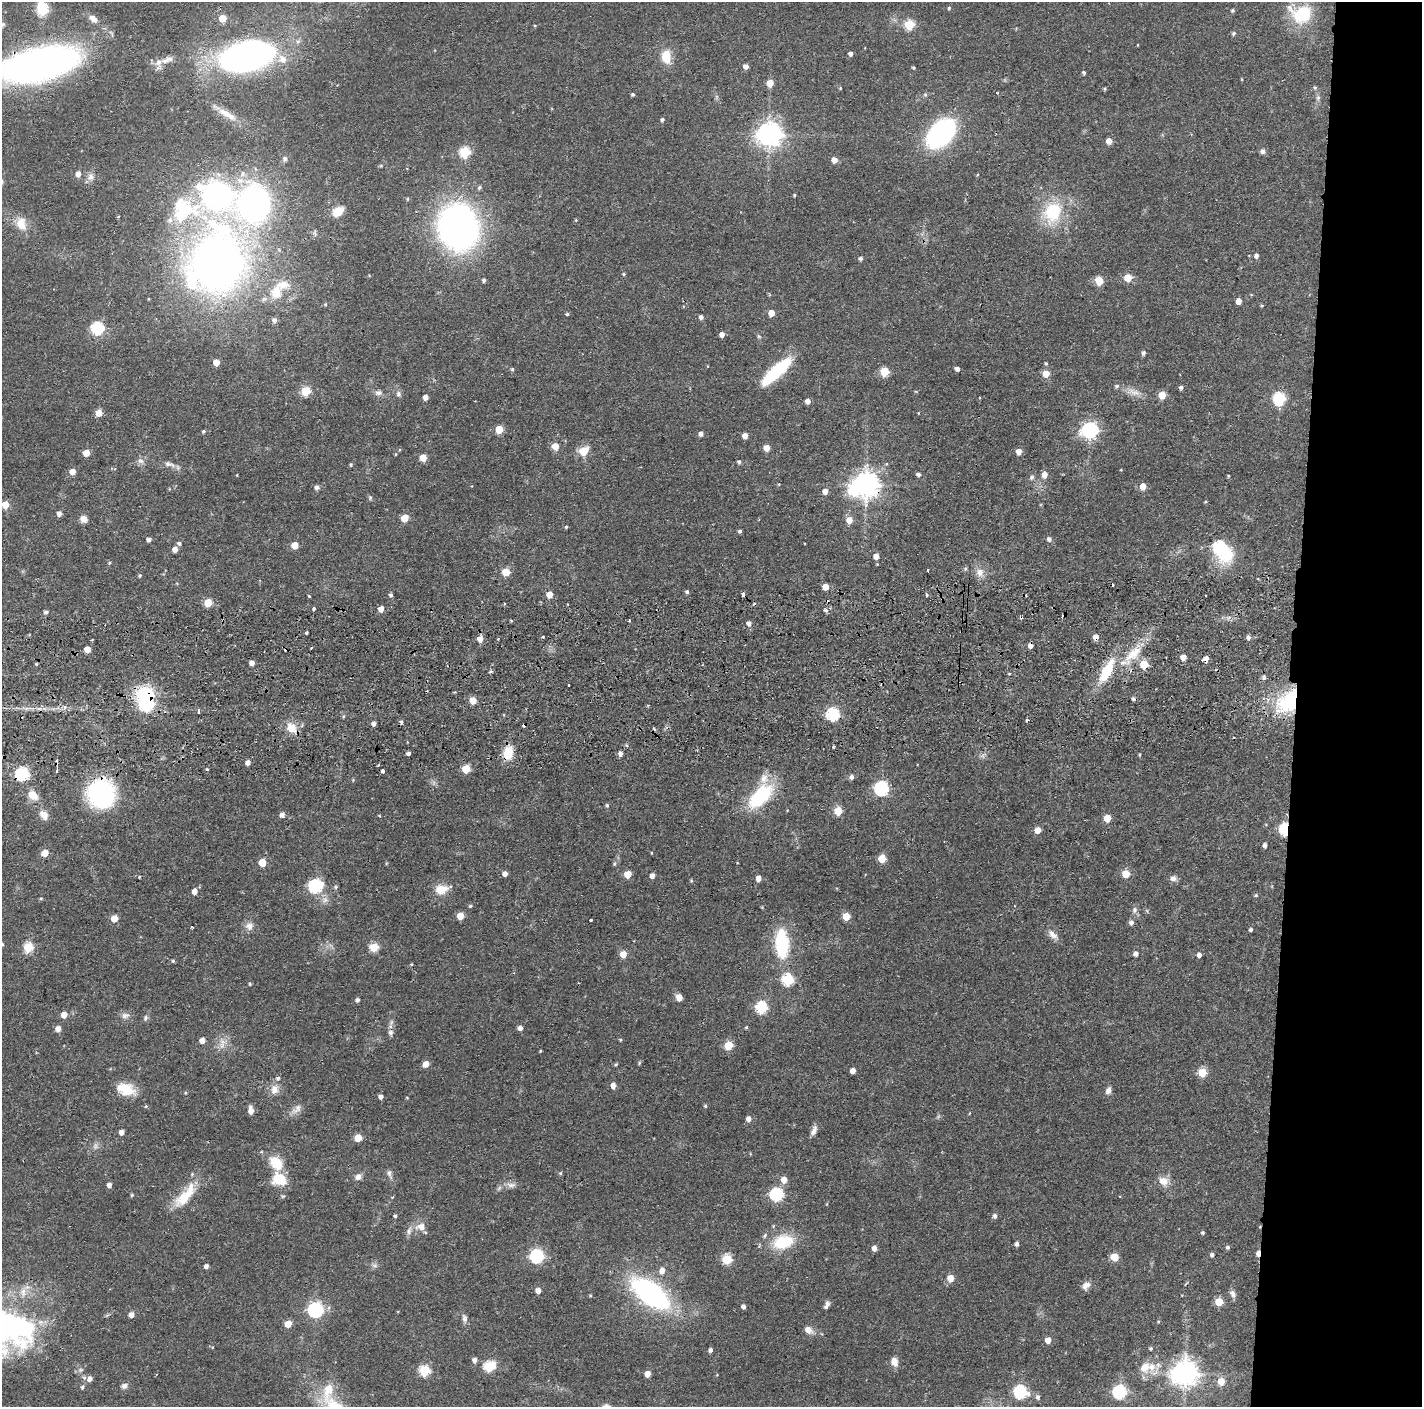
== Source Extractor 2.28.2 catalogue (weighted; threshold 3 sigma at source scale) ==
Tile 6 of 3 x 3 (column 3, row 2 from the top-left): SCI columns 2842-4261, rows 1495-2899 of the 4264 x 4394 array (HDU 1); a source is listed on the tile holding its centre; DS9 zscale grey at full resolution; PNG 1424 x 1409 px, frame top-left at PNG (2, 2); no overlay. Shown black and unused: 9% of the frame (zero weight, under 2 of 3 exposures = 3% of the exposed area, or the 3 px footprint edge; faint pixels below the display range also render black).
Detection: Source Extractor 2.28.2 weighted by HDU 2 'WHT'; one run over the whole footprint, this tile lists its part. Background 0.0456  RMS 0.0065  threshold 0.0294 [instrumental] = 3 sigma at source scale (4.5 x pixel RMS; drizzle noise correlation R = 1.50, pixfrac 1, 0.05/0.05 arcsec/px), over >= 5 px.
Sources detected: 379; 1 too faint to see at this stretch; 2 inside a brighter object's white glare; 21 cosmic-ray / hot-pixel residue — not listed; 12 inside a brighter listed object's ellipse — not listed separately; the other 343 listed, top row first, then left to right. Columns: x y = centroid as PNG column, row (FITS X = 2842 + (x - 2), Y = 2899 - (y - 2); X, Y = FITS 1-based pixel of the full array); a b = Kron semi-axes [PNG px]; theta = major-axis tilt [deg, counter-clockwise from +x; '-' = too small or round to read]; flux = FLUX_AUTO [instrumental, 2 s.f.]
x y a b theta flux
949 8 4 4 - 0.82
42 10 8 6 -84 41
1233 10 4 4 - 1.1
1302 14 25 19 -8 36
222 18 5 5 - 12
93 19 13 8 -39 4.8
909 24 5 5 - 36
2 25 9 6 46 2
535 26 4 3 - 0.53
1234 33 5 4 - 1.3
1137 45 3 2 - 0.59
850 53 4 4 - 2.7
247 56 39 21 12 280
666 57 18 11 -84 11
168 59 20 8 21 5.7
283 59 11 10 - 6.5
39 64 61 24 13 400
746 66 5 5 - 3.3
913 68 3 3 - 0.8
1084 73 4 3 - 1.1
770 83 5 5 - 8.7
1105 88 4 3 - 0.89
1315 88 5 5 - 0.91
632 94 4 4 - 1.1
1318 98 7 5 69 1.7
227 114 31 8 -31 9.4
662 120 5 4 - 1.2
941 133 23 15 46 140
769 134 8 8 - 630
1191 134 3 3 - 0.53
1109 141 5 5 - 5.3
1262 151 7 6 - 2
465 152 6 5 - 45
285 159 6 5 - 1.9
834 160 6 5 - 4.7
381 166 6 4 0 0.75
78 174 6 5 - 3.7
90 177 11 9 52 3.6
479 187 6 5 - 1.2
217 195 25 22 -25 150
794 195 4 3 - 0.79
254 204 29 24 78 230
184 209 49 35 3 59
338 211 13 9 32 10
1053 212 28 22 63 35
576 220 4 4 - 0.63
21 223 17 13 -82 9.7
458 227 40 34 -73 270
315 233 9 6 -79 1.7
1256 256 5 5 - 2.3
860 258 5 4 - 1.5
216 263 53 43 71 540
623 274 4 3 - 0.89
369 275 4 3 - 0.48
1128 278 5 5 - 16
484 280 4 4 - 1.4
1099 281 5 5 - 22
276 292 22 19 80 18
1238 301 5 5 - 4.7
325 304 5 4 - 0.85
1262 306 4 3 - 0.71
771 313 5 5 - 7.6
567 314 4 3 - 0.97
701 317 5 5 - 2.2
274 320 6 6 - 2.6
97 328 6 6 - 74
722 334 4 4 - 4.1
759 336 6 5 - 1
1143 353 6 5 - 1.5
216 362 5 5 - 7.6
1046 363 5 4 - 0.76
707 366 4 3 - 0.43
512 369 5 4 - 1
957 369 4 4 - 2.4
776 371 32 8 42 61
884 372 5 5 - 26
1046 374 5 5 - 12
1181 387 5 4 - 1.6
306 391 5 5 - 33
1134 392 19 8 -15 5.9
378 393 9 7 8 2.5
399 394 8 7 - 2
1162 395 5 5 - 13
425 397 4 4 - 4.1
1279 398 6 6 - 73
808 401 5 5 - 3.4
99 413 6 5 - 6.2
499 429 5 5 - 15
1090 430 7 7 - 190
203 431 4 4 - 1.1
701 434 5 4 - 2.7
745 436 5 5 - 4.2
555 446 5 5 - 10
767 448 5 5 - 7.6
584 451 12 9 34 9.4
1019 452 5 5 - 5.3
86 453 5 5 - 9.9
396 454 5 3 - 0.56
423 458 5 5 - 12
140 461 9 7 -3 2.6
739 462 5 4 - 1.3
169 464 17 7 -16 3.8
351 464 4 4 - 0.85
72 471 5 5 - 6.5
918 474 5 4 - 2
1045 474 6 5 - 5.6
1228 476 3 3 - 0.68
1032 477 7 5 62 1.5
866 484 10 9 - 710
1143 486 5 5 - 7.5
317 487 5 5 - 2.3
825 491 5 5 - 4.4
370 498 5 5 - 1
1205 502 4 3 - 0.63
5 505 5 5 - 11
59 513 5 4 - 3.1
404 518 5 5 - 14
83 519 9 8 - 3.8
849 520 6 6 - 7.1
566 527 4 3 - 0.78
740 531 4 3 - 1.4
148 539 4 4 - 2.6
1049 539 5 5 - 2.3
179 543 5 4 - 1.5
294 545 5 5 - 11
1219 547 7 7 - 66
175 549 5 4 - 4.5
876 556 5 5 - 4.7
109 562 5 4 - 0.9
928 570 3 3 - 2.3
506 572 6 6 - 14
980 572 13 11 -66 5.4
140 575 5 4 - 0.86
825 587 5 5 - 7.7
687 591 5 4 - 1.3
743 594 4 3 - 4.9
391 595 5 4 - 1.6
549 595 5 5 - 8.3
926 595 3 3 - 5.8
309 596 3 3 - 1.1
208 602 5 5 - 18
504 604 3 3 - 0.72
313 609 3 3 - 3.6
381 609 5 4 - 6.3
826 610 6 5 - 1.7
46 612 5 4 - 1.8
629 621 3 2 - 1.5
749 623 5 5 - 3.1
307 633 3 3 - 3.7
542 636 3 3 - 0.86
1096 637 5 4 - 5.6
1248 637 5 4 - 2.2
480 639 5 5 - 6.3
87 649 5 5 - 8.4
1133 654 31 12 40 17
1183 657 5 4 - 5.7
1206 659 5 4 - 5.2
252 663 4 4 - 3.8
36 664 3 3 - 0.83
1144 664 5 5 - 24
490 671 5 4 - 1
1107 671 33 12 63 23
1009 674 3 3 - 0.7
1264 677 6 5 - 1.8
568 685 3 3 - 1.7
473 700 5 5 - 11
1289 701 30 19 47 53
146 704 7 6 - 100
65 707 6 4 90 1.4
198 712 4 3 - 1.6
833 714 6 6 - 85
1027 720 3 3 - 1.9
374 724 5 4 - 2.5
291 728 17 12 -51 9
833 747 3 3 - 1
408 753 4 3 - 2
508 753 16 11 81 12
620 754 5 5 - 2.8
1139 755 4 3 - 0.71
982 756 8 6 71 1.9
248 763 5 5 - 3.3
378 765 3 2 - 0.82
207 769 4 3 - 0.74
466 769 5 5 - 20
57 771 6 2 85 0.8
382 771 4 4 - 2.4
22 774 6 6 - 87
852 777 6 5 - 2.3
881 788 6 6 - 120
101 794 19 18 - 130
33 795 14 10 -41 7.2
760 797 26 13 46 55
607 805 5 4 - 1.1
838 811 5 5 - 20
44 815 12 8 -51 5.4
282 815 5 4 - 3.1
1107 818 5 5 - 15
1266 825 5 3 - 0.54
1038 830 5 5 - 7.6
1285 830 6 5 - 70
1265 845 5 4 - 2.3
45 853 5 5 - 11
651 853 4 2 - 0.46
882 859 5 5 - 16
262 863 5 5 - 12
614 864 5 5 - 0.97
505 874 5 4 - 3.8
628 874 5 5 - 12
1126 874 5 5 - 16
652 876 5 4 - 3.9
139 877 3 3 - 0.57
758 878 5 4 - 4.9
1173 878 9 7 11 2.8
691 881 5 4 - 0.76
315 886 7 6 - 100
335 887 5 5 - 1
441 889 17 11 14 11
194 891 5 4 - 4.4
1256 895 5 4 - 0.97
41 898 5 4 - 0.78
325 900 10 9 - 3.7
470 906 5 4 - 0.89
1134 910 9 7 81 2.3
460 916 5 5 - 12
846 916 5 5 - 18
114 918 5 5 - 10
591 920 3 3 - 1.3
1131 922 5 5 - 2.3
249 926 12 11 - 4.4
1251 930 5 4 - 1.4
1053 935 17 8 -46 4.6
782 944 24 11 -87 52
28 947 6 5 - 31
374 947 5 5 - 29
623 954 5 5 - 9.1
1136 954 5 5 - 2.8
1199 955 5 4 - 3.1
173 961 5 4 - 0.89
412 964 3 3 - 0.66
788 980 6 6 - 59
578 983 3 2 - 0.43
250 984 4 4 - 0.74
679 997 5 5 - 7.2
357 1000 5 4 - 1.7
761 1008 6 6 - 64
64 1015 5 5 - 6.6
125 1015 11 8 12 3.3
145 1018 8 6 79 1.6
746 1027 5 4 - 0.74
58 1028 6 5 - 4.2
520 1028 5 4 - 3.3
391 1033 8 6 -59 2
621 1040 5 3 - 0.66
202 1041 5 5 - 4.8
729 1045 5 5 - 22
222 1046 10 6 54 3.4
540 1051 3 2 - 0.57
639 1063 5 4 - 0.78
426 1064 6 5 - 5.2
616 1064 6 3 20 0.75
853 1071 4 4 - 5.2
1202 1073 5 5 - 23
613 1086 5 4 - 4.7
126 1089 22 13 -17 15
274 1089 14 11 74 6.1
1108 1090 8 6 67 2.9
186 1093 5 3 - 0.68
381 1097 5 4 - 2.5
407 1098 4 3 - 0.51
146 1106 4 4 - 0.85
705 1106 5 4 - 0.87
296 1109 18 8 42 4.7
251 1110 8 5 -84 6.1
749 1119 5 5 - 4
814 1130 14 6 67 3.3
122 1132 4 4 - 4
358 1138 5 5 - 14
276 1163 19 13 -46 15
560 1173 5 4 - 0.83
389 1174 14 6 -72 2.7
358 1177 8 7 - 3.3
784 1180 6 6 - 6.9
1163 1181 12 10 -26 7
109 1185 5 4 - 2.7
511 1185 16 7 -6 3.8
132 1195 5 4 - 0.77
185 1195 42 13 51 20
777 1195 6 6 - 91
392 1197 5 3 - 0.61
827 1204 5 3 - 0.57
395 1216 4 4 - 1.1
995 1216 5 5 - 2
421 1227 9 7 1 6.3
409 1231 12 7 74 3.1
1203 1233 4 4 - 1.1
783 1242 24 16 19 27
1017 1244 4 4 - 2.1
1228 1247 5 5 - 1.3
874 1248 5 4 - 4
1258 1253 6 4 85 3.5
1212 1255 4 4 - 1.5
537 1256 6 6 - 99
1115 1257 5 5 - 16
727 1259 5 5 - 39
375 1265 9 4 -1 1.7
206 1266 4 4 - 2.4
662 1271 6 6 - 4.7
950 1278 5 5 - 9
1086 1285 12 9 46 3.7
23 1291 12 9 88 5.2
538 1291 4 4 - 4.7
650 1293 37 18 -37 130
1233 1294 10 6 -63 2.9
590 1295 4 4 - 0.64
1219 1302 5 5 - 17
827 1303 7 6 - 1.6
743 1306 5 4 - 2.3
315 1310 7 6 - 150
131 1315 5 5 - 3.9
464 1318 12 6 -79 2.5
1158 1322 4 4 - 0.69
15 1323 61 24 -34 88
288 1324 5 5 - 11
808 1330 10 7 -35 5.3
1048 1340 5 4 - 7.6
212 1347 5 3 - 0.61
1151 1348 5 4 - 0.99
710 1350 4 4 - 1.9
475 1360 5 5 - 2.9
894 1362 12 8 -72 4.7
489 1366 7 6 - 42
1145 1367 19 15 51 11
425 1371 6 6 - 47
647 1374 5 4 - 6.4
1185 1374 9 9 - 740
90 1379 7 6 - 3.2
1221 1381 6 6 - 11
124 1386 8 6 19 2.4
82 1387 4 4 - 1.2
328 1390 21 13 65 14
1020 1392 7 6 - 91
1120 1392 6 6 - 94
1038 1397 6 5 - 2.1
Overlapping masked pixels (flux is a lower limit): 14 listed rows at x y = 39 64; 216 263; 866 484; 743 594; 1096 637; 1133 654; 1206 659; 1289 701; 146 704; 508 753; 22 774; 101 794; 1285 830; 1258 1253
Isophote crosses this tile's border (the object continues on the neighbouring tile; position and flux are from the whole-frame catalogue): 4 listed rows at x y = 42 10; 2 25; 39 64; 15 1323